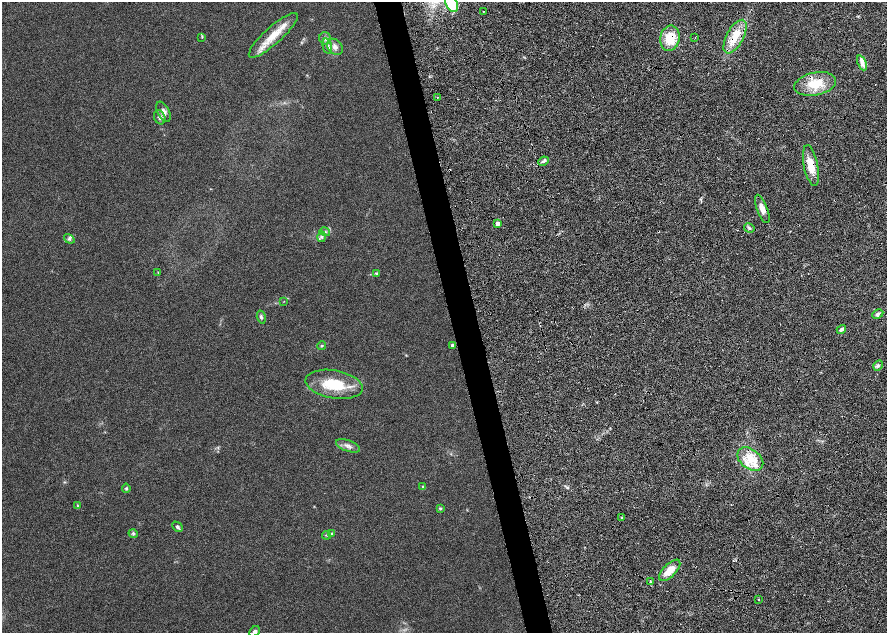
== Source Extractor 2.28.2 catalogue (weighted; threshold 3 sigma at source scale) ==
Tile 7 of 4 x 4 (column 3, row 2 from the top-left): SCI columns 3546-5314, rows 2575-3835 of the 7092 x 5198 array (HDU 1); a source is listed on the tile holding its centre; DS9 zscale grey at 2 x 2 block average (1 PNG px = mean of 2 x 2 image px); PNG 889 x 635 px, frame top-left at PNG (2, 2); each listed source drawn as its Kron ellipse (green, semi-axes under 4 px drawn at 4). Shown black and unused: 5% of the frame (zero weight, under 4 of 8 exposures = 4% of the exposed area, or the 3 px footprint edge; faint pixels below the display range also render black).
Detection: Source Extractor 2.28.2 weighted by HDU 2 'WHT'; one run over the whole footprint, this tile lists its part. Background 0.023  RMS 0.0036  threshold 0.0146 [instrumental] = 3 sigma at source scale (4.09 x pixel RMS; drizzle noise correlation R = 1.36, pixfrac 0.8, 0.0396/0.0396 arcsec/px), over >= 5 px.
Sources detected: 54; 3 cosmic-ray / hot-pixel residue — neither listed nor drawn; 3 inside a brighter listed object's ellipse — not listed separately; the other 48 listed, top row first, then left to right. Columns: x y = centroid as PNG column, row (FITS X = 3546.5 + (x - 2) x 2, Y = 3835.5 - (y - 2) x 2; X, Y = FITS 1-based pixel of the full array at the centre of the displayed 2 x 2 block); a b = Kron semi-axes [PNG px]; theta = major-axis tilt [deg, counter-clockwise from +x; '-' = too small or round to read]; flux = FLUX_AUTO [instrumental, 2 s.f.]
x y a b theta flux
452 4 9 5 -65 23
484 11 2 2 - 0.22
273 35 32 8 42 13
202 37 3 2 - 0.4
735 37 18 8 62 13
325 38 6 6 - 1.9
670 38 13 9 79 14
695 38 2 2 - 0.31
327 46 8 4 -77 1.8
335 47 9 7 -46 3
862 63 8 4 -66 2.7
815 84 21 11 12 16
437 97 2 2 - 0.94
164 112 11 6 -63 3.3
160 117 7 5 -67 2.1
543 161 5 4 - 1.5
811 165 21 7 -79 11
762 209 15 5 -68 4.9
498 224 3 3 - 4.7
749 228 5 3 - 1.1
325 232 5 3 - 1.1
322 237 5 4 - 1.1
69 239 6 4 -35 1.3
158 272 3 2 - 0.3
376 273 4 3 - 0.72
284 301 3 2 - 0.25
878 314 6 4 27 1.5
261 317 7 4 -75 1.2
841 329 5 3 - 1.6
453 345 3 2 - 2.7
321 346 5 3 - 0.71
878 365 5 4 - 1.6
334 384 29 14 -10 23
348 446 12 5 -19 3
750 459 14 9 -37 12
423 487 4 4 - 0.86
126 488 4 4 - 0.89
78 506 4 3 - 0.58
440 508 3 3 - 0.81
622 517 3 2 - 0.5
177 527 6 4 -46 1.4
133 533 5 4 - 1.1
332 533 4 3 - 0.73
326 535 4 3 - 0.71
670 570 13 6 45 8.4
650 581 2 2 - 0.39
758 600 2 2 - 0.64
254 632 6 4 43 1.8
Overlapping masked pixels (flux is a lower limit): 3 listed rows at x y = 735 37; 670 38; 811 165
Isophote crosses this tile's border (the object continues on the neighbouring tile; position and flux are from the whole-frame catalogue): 2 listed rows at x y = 452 4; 254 632
Diffuse or blended objects may show on this block-average render without a row.